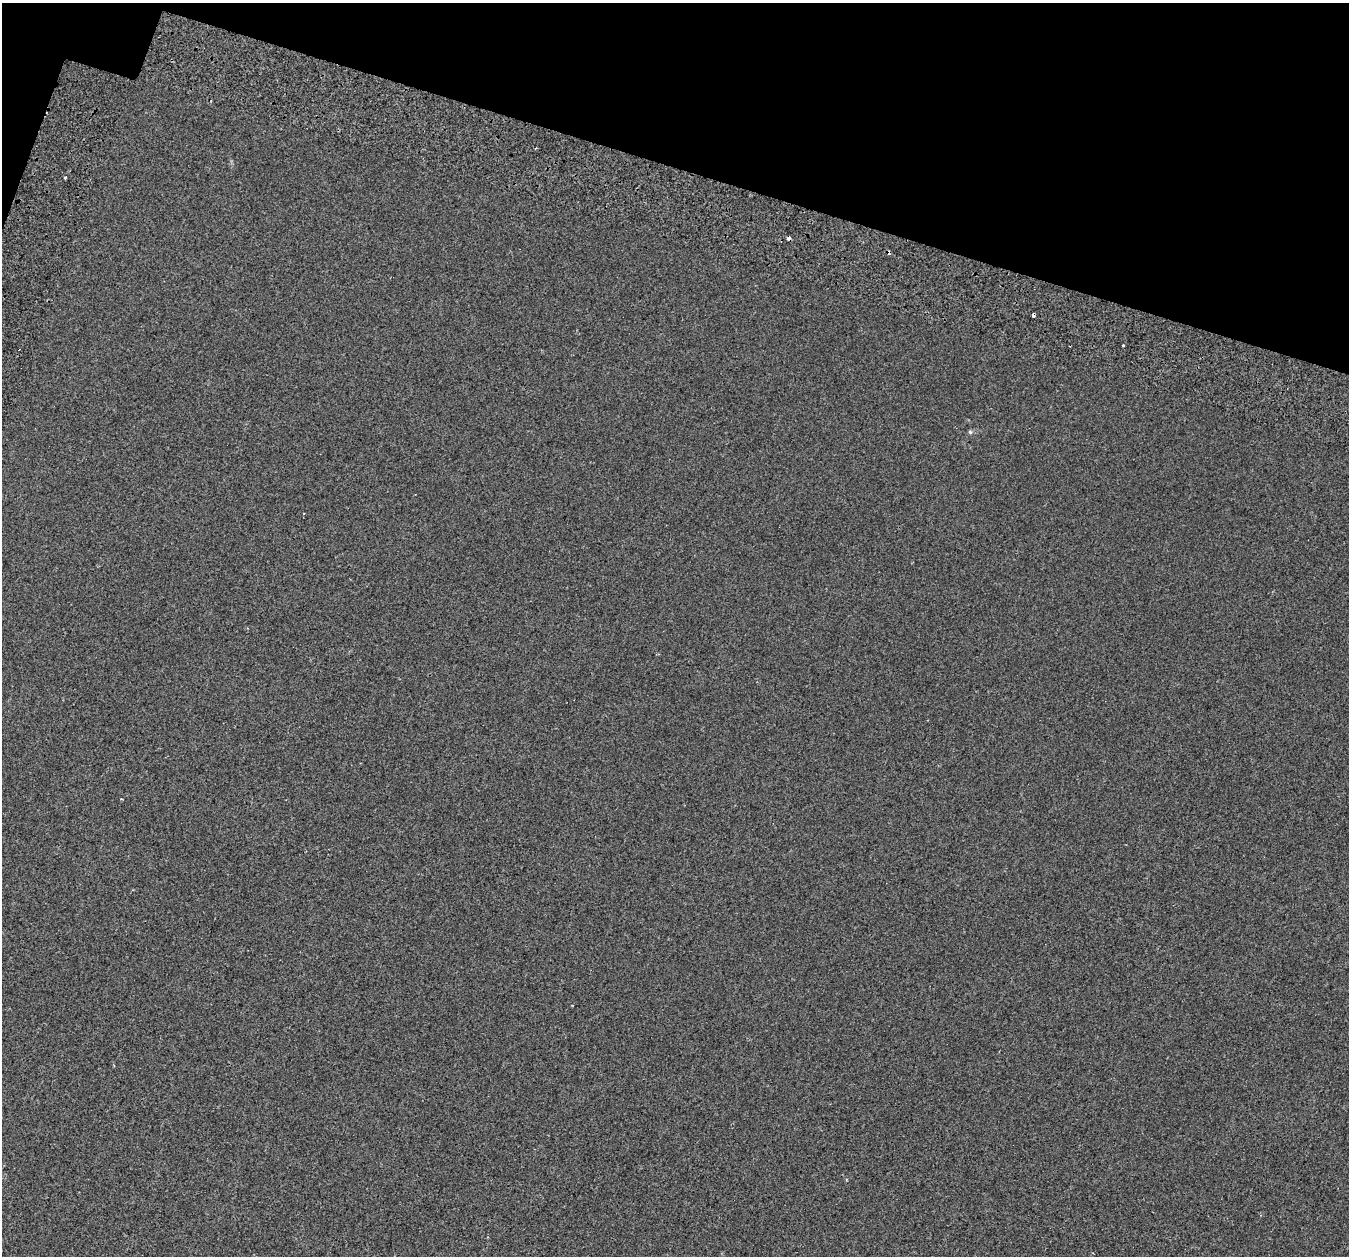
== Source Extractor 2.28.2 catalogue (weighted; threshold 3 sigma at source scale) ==
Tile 2 of 4 x 4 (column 2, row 1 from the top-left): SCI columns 1449-2795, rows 4156-5409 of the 5583 x 5743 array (HDU 1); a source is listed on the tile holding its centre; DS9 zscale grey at full resolution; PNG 1351 x 1258 px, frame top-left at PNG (2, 3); no overlay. Shown black and unused: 14% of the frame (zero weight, under 2 of 3 exposures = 7% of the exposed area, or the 3 px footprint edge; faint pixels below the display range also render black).
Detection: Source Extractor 2.28.2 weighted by HDU 2 'WHT'; one run over the whole footprint, this tile lists its part. Background 2.12e-04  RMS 0.0045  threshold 0.0204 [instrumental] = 3 sigma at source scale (4.5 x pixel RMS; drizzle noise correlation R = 1.50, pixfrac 1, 0.0396/0.0396 arcsec/px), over >= 5 px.
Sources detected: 6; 1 cosmic-ray / hot-pixel residue — not listed; the other 5 listed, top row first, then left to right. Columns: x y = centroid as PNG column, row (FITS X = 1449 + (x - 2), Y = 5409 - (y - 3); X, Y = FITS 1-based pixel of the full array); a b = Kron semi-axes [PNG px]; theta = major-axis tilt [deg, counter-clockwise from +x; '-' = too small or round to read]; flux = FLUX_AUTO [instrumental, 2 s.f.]
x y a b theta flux
65 178 3 3 - 1.6
789 238 4 3 - 5.3
1033 315 4 3 - 2.1
1123 346 3 3 - 1.3
970 432 6 4 -45 0.52
Overlapping masked pixels (flux is a lower limit): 1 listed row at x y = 789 238